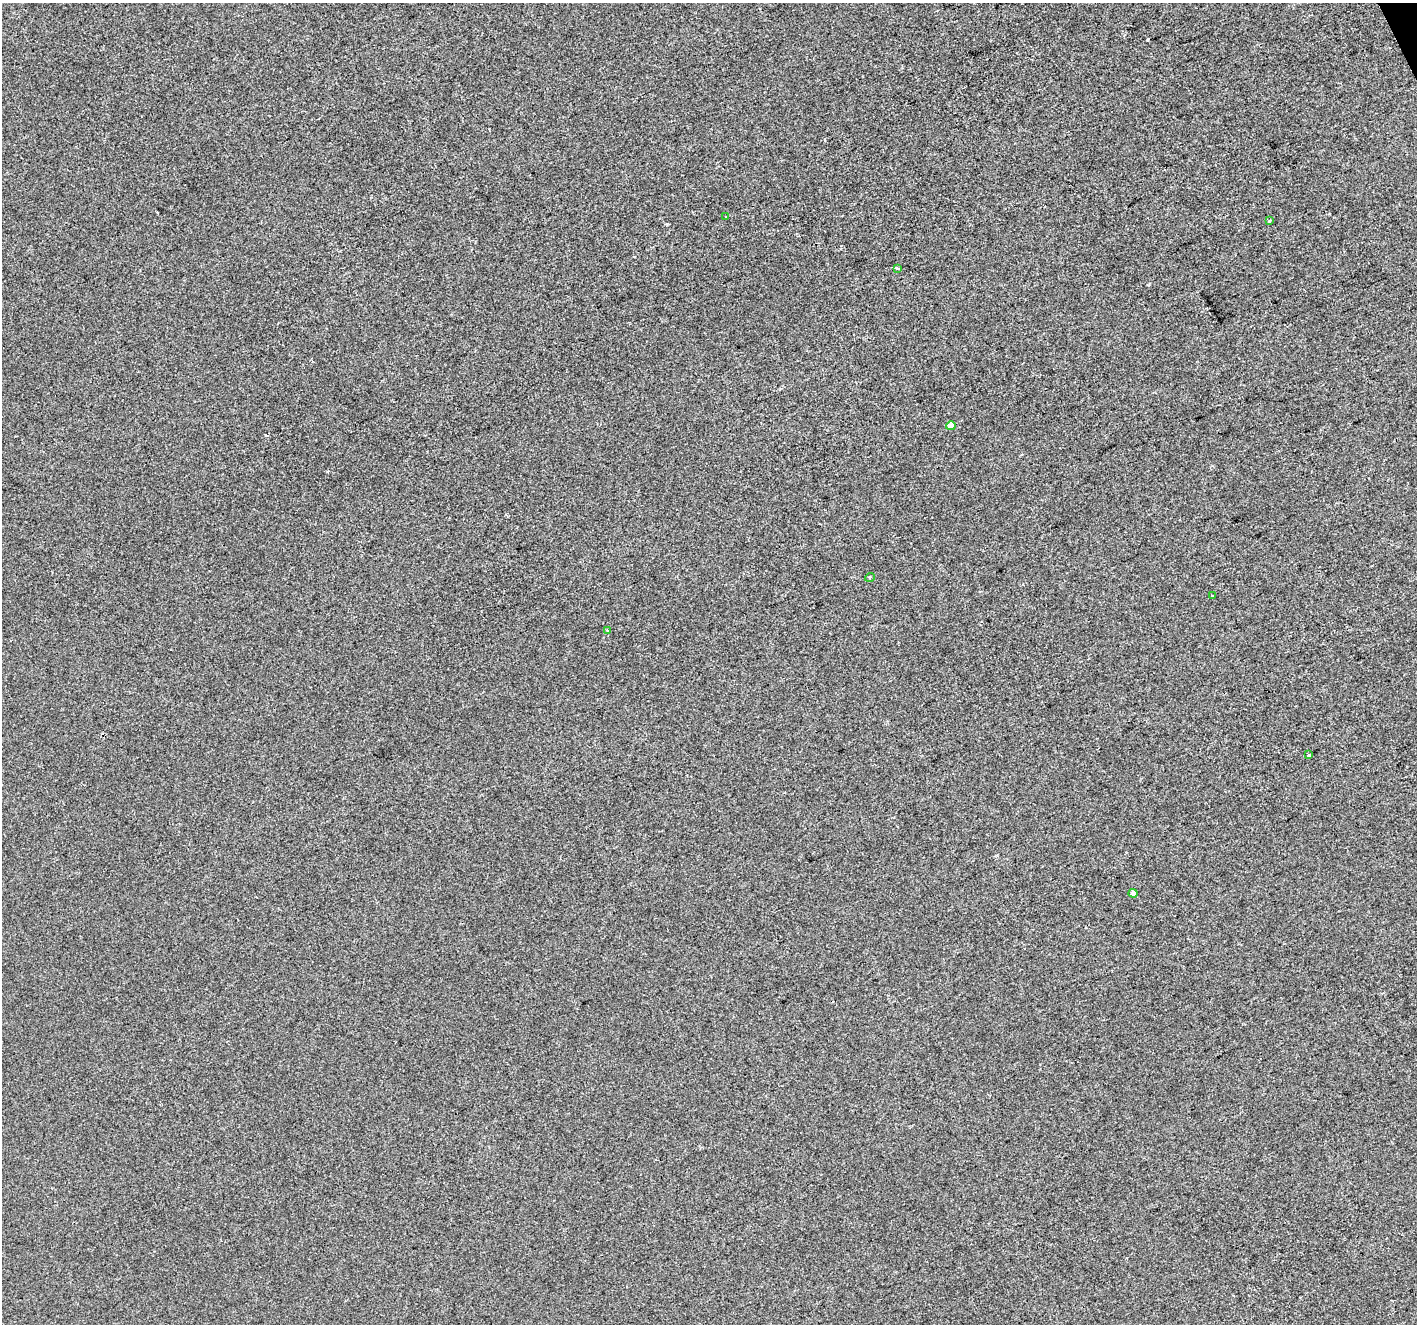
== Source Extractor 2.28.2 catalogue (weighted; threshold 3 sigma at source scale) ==
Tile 10 of 4 x 4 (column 2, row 3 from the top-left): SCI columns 1417-2831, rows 1469-2790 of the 5660 x 5522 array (HDU 1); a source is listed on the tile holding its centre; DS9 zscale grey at full resolution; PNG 1419 x 1326 px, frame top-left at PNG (2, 3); each listed source drawn as its Kron ellipse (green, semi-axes under 4 px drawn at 4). Shown black and unused: <1% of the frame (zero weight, under 2 of 3 exposures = <1% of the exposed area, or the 3 px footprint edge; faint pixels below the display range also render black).
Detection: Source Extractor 2.28.2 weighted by HDU 2 'WHT'; one run over the whole footprint, this tile lists its part. Background 9.17e-04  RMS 0.0057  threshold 0.0255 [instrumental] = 3 sigma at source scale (4.5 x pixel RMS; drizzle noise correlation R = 1.50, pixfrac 1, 0.0396/0.0396 arcsec/px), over >= 5 px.
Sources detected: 10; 1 cosmic-ray / hot-pixel residue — neither listed nor drawn; the other 9 listed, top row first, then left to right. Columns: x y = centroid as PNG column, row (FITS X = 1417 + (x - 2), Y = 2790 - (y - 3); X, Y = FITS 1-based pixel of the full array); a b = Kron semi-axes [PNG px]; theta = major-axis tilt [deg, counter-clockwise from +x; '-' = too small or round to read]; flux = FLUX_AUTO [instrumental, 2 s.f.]
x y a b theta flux
725 217 3 3 - 1.3
1269 221 4 3 - 0.52
897 269 3 3 - 1.9
951 426 4 4 - 5.4
870 577 5 3 - 0.5
1212 596 3 2 - 0.8
607 631 3 3 - 3.6
1308 755 4 3 - 1
1133 893 4 4 - 2.5